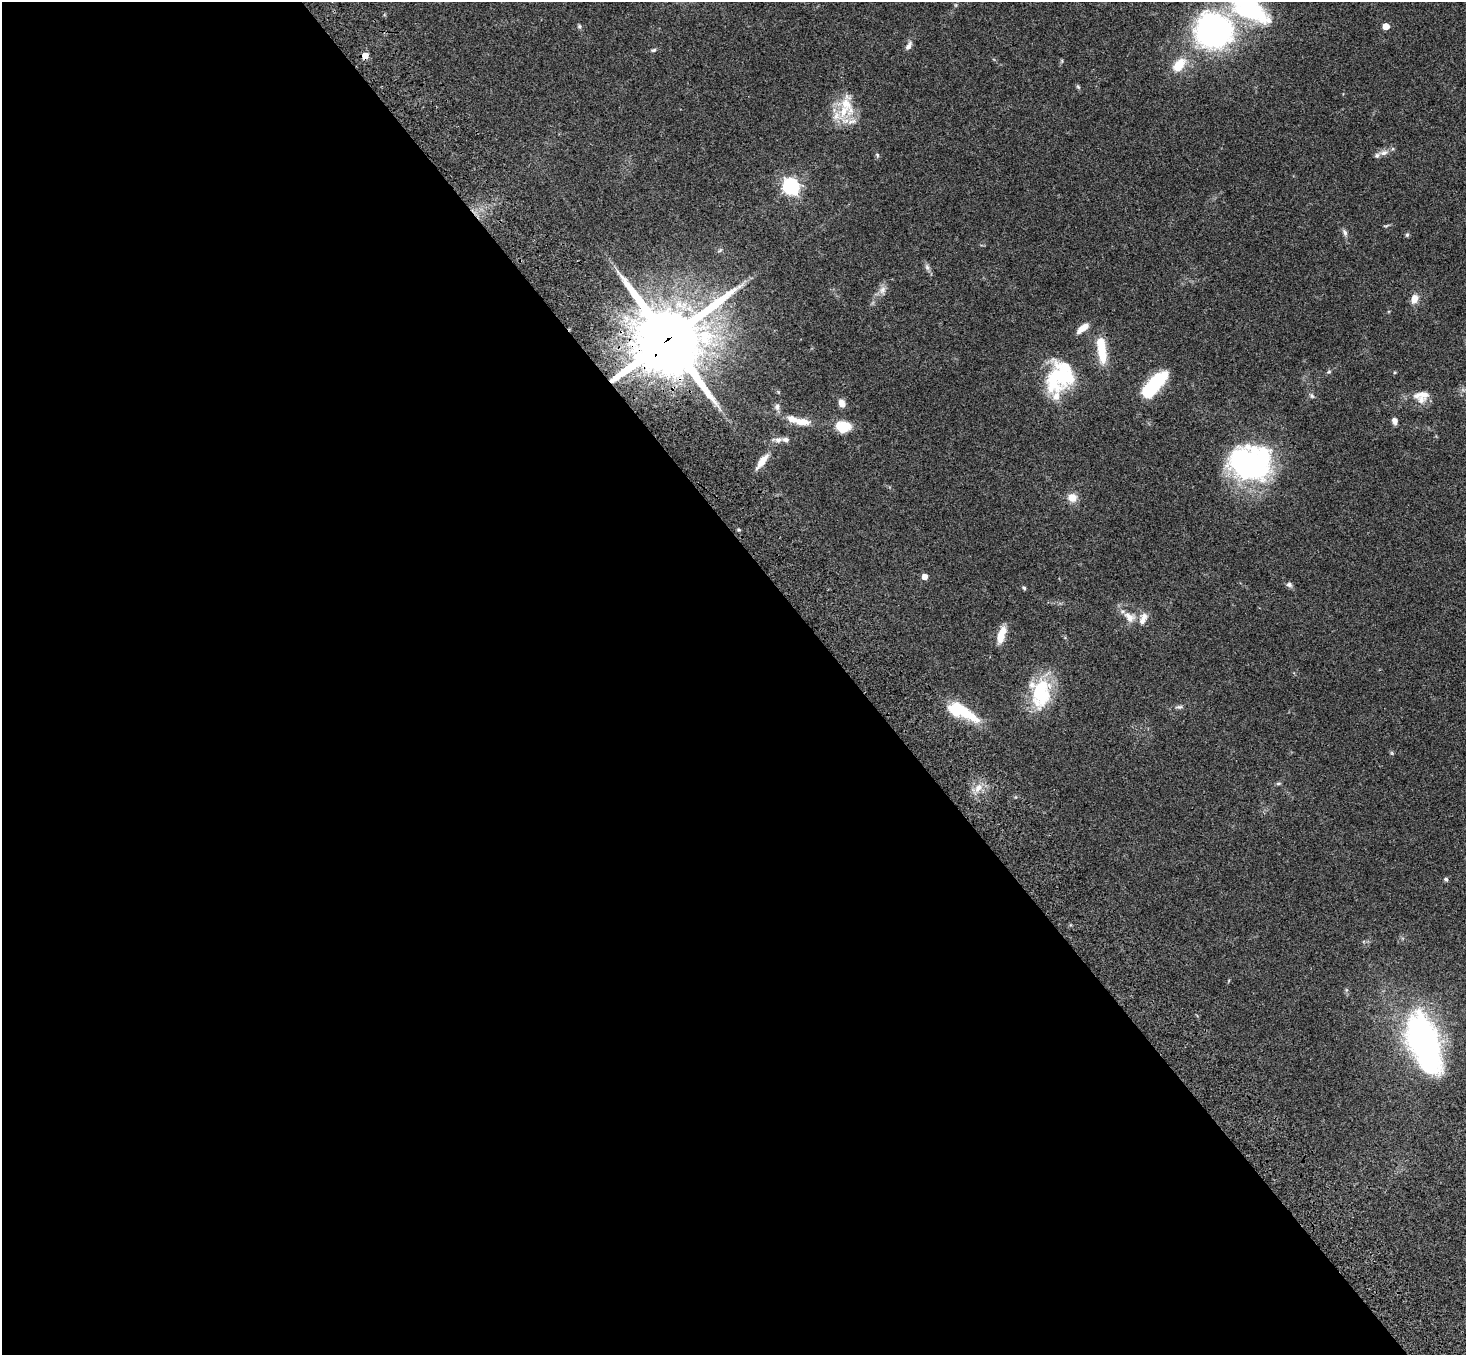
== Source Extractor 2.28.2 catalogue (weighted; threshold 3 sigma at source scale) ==
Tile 9 of 4 x 4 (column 1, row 3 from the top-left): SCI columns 108-1571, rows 1731-3083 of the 6068 x 6028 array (HDU 1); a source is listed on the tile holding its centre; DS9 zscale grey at full resolution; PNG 1468 x 1357 px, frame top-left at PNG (2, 2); no overlay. Shown black and unused: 58% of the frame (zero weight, under 3 of 4 exposures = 6% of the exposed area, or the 3 px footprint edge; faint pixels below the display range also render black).
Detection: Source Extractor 2.28.2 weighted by HDU 2 'WHT'; one run over the whole footprint, this tile lists its part. Background 0.0472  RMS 0.0054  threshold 0.0241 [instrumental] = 3 sigma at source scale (4.5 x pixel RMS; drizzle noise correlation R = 1.50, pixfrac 1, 0.05/0.05 arcsec/px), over >= 5 px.
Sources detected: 61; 1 inside a brighter object's white glare — not listed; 8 inside a brighter listed object's ellipse — not listed separately; the other 52 listed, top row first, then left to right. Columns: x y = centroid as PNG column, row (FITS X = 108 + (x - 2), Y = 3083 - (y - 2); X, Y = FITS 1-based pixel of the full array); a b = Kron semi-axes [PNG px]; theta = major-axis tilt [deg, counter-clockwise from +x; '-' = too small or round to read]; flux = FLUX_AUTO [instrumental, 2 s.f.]
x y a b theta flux
1249 7 55 26 -40 59
579 26 6 5 - 0.84
1386 26 5 5 - 8
1214 31 28 26 -8 180
908 46 12 6 61 2.3
654 50 7 4 25 0.91
365 56 5 5 - 5.4
1179 65 22 13 51 10
1078 87 7 4 -45 0.77
846 104 34 18 -68 15
1384 153 11 7 19 2.7
877 155 6 5 - 0.78
791 186 7 7 - 130
1386 226 9 3 11 0.68
1345 232 10 6 -66 1.5
1407 235 6 5 - 0.85
720 250 6 4 20 0.67
927 267 9 6 -80 1.6
883 290 11 8 66 2.9
1414 299 12 8 72 4.3
1083 328 15 7 36 4.8
668 339 25 25 - 3800
1101 347 40 10 -81 17
1329 372 6 4 2 0.66
1060 377 40 30 60 40
1154 385 26 10 49 40
1423 394 24 13 86 5.5
1312 396 7 6 - 1.1
842 403 8 7 - 3.6
777 407 10 7 -85 2
1395 421 8 5 -69 2.4
802 422 18 8 -4 6.6
843 426 13 9 -2 17
778 440 9 7 19 2.3
762 461 24 8 53 5.9
1249 463 40 33 -6 110
1072 497 9 8 - 5.9
739 530 6 3 -17 0.58
924 577 5 4 - 4.4
1289 584 8 7 - 1.4
1024 588 6 4 -44 0.71
1144 616 10 9 - 3.3
1129 617 18 12 -44 6.2
1001 635 21 8 74 6.8
1041 693 37 24 87 30
1179 707 10 5 3 1.3
962 712 40 13 -26 22
1392 753 6 4 -71 0.68
1278 783 7 4 8 0.77
978 788 13 8 53 4.7
1446 879 6 5 - 0.9
1423 1041 53 25 -71 170
Overlapping masked pixels (flux is a lower limit): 2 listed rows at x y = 365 56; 668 339
Isophote crosses this tile's border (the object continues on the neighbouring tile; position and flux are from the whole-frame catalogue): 1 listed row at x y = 1249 7